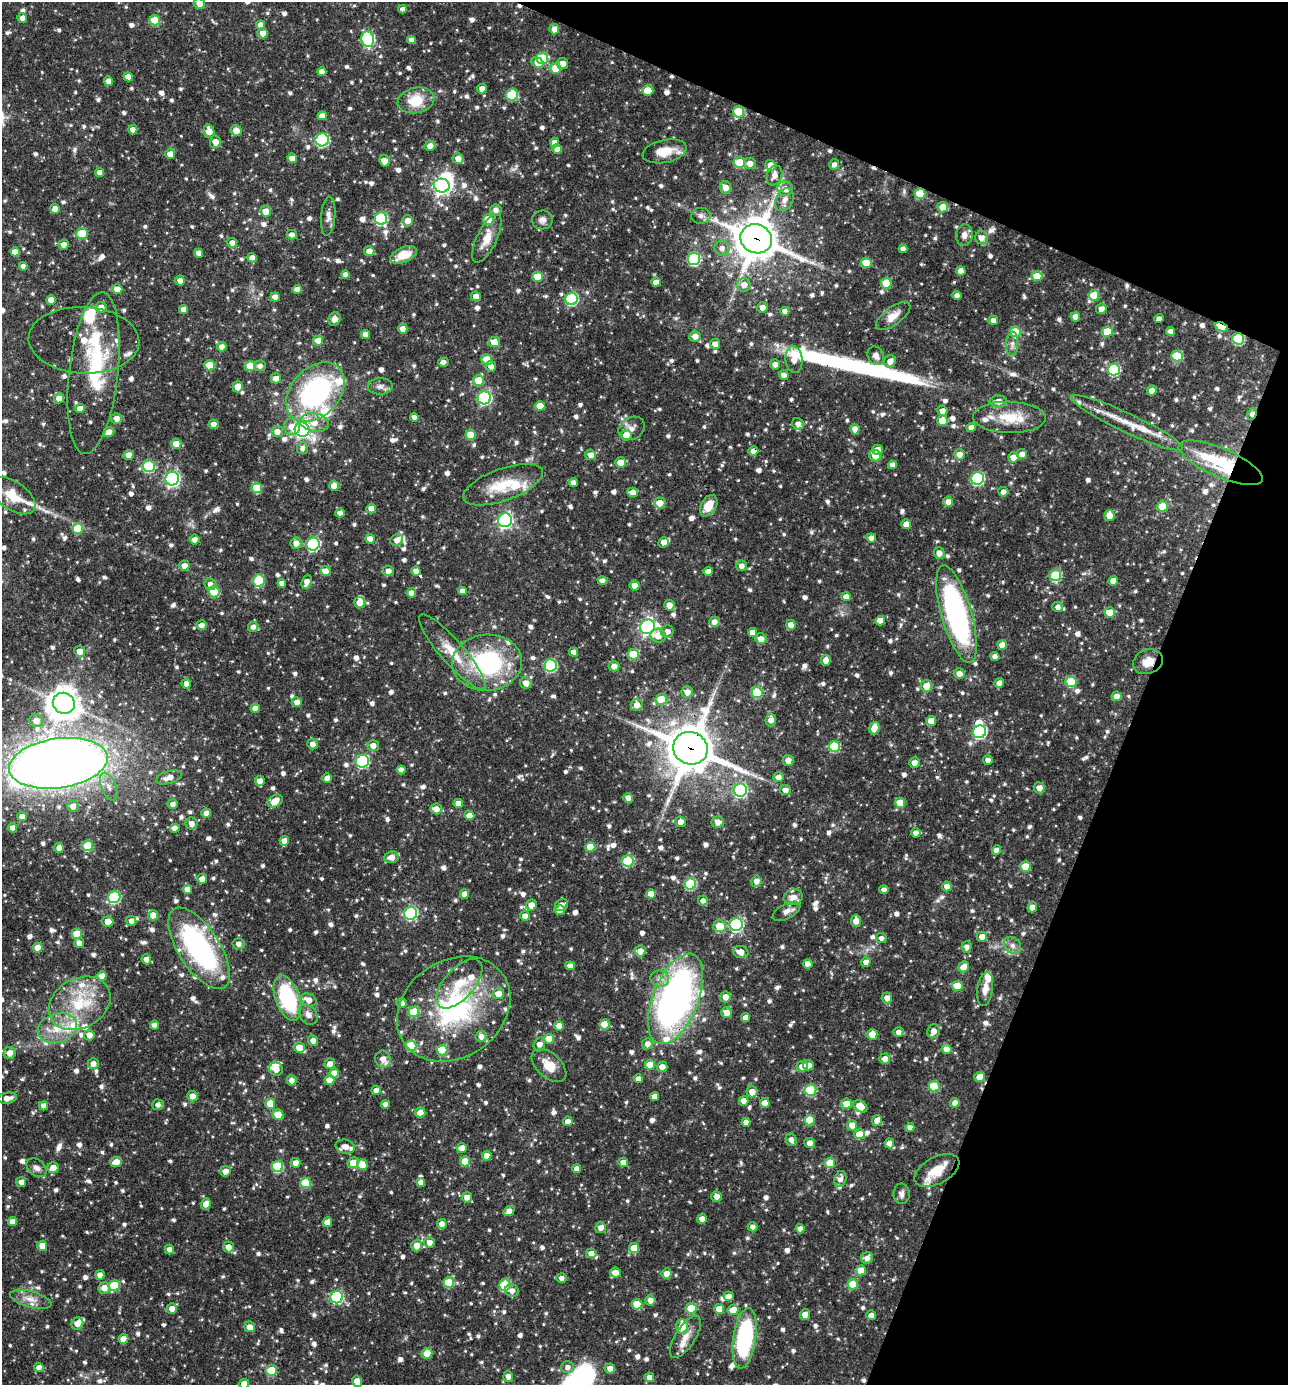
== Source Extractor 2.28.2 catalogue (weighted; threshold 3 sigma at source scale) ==
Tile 8 of 4 x 4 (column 4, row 2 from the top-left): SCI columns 4128-5413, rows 2768-4150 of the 5550 x 5536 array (HDU 1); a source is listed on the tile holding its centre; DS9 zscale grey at full resolution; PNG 1290 x 1387 px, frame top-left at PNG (2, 2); each listed source drawn as its Kron ellipse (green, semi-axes under 4 px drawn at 4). Shown black and unused: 20% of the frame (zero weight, under 3 of 4 exposures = <1% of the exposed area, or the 3 px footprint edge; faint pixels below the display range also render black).
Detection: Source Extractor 2.28.2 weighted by HDU 2 'WHT'; one run over the whole footprint, this tile lists its part. Background 0.0625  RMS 0.0035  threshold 0.0159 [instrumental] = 3 sigma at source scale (4.5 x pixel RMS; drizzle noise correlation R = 1.50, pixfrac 1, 0.05/0.05 arcsec/px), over >= 5 px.
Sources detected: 1193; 4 inside a brighter object's white glare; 4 cosmic-ray / hot-pixel residue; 1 long thin detection or spike segment (spike, bleed or trail) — neither listed nor drawn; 39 inside a brighter listed object's ellipse — not listed separately; of the other 1145, all 500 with FLUX_AUTO >= 1.66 (the completeness limit of this list) listed and drawn (645 fainter detections not listed), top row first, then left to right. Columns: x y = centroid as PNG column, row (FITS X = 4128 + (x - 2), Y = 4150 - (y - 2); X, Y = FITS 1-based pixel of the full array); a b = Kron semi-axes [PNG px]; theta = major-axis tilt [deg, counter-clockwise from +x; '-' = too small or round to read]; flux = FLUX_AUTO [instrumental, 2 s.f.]
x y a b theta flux
199 4 6 5 - 2.6
402 9 4 4 - 1.7
22 18 5 4 - 2
155 20 5 5 - 12
261 25 4 4 - 2.5
554 29 5 5 - 2.7
263 33 5 5 - 2.7
368 39 8 6 -82 54
412 40 4 4 - 1.9
542 59 6 5 - 24
538 63 6 5 - 3.6
563 63 5 5 - 2.7
555 68 5 5 - 6.8
322 72 4 4 - 2.4
128 77 5 4 - 2.8
108 81 5 4 - 2.3
482 89 5 5 - 2.4
648 90 5 5 - 5.3
512 95 6 6 - 18
416 100 18 12 11 9.8
739 112 6 5 - 14
322 116 4 4 - 2.7
133 130 5 4 - 2.2
209 131 7 5 -77 3.8
236 131 5 5 - 3.4
322 140 7 6 - 43
215 142 6 5 - 3.1
555 143 5 4 - 2.7
430 146 5 5 - 2.9
557 149 5 4 - 2.5
665 151 22 11 12 7
170 154 5 5 - 2.8
292 158 5 4 - 2.8
458 159 5 5 - 2.6
384 161 6 5 - 3.4
739 163 5 5 - 14
750 163 6 6 - 2.8
834 164 5 5 - 1.7
770 165 5 5 - 3.9
100 173 4 4 - 2.4
774 175 10 7 69 2.8
442 186 8 7 - 120
726 188 6 5 - 3.1
785 189 8 7 - 3.5
920 194 5 5 - 12
784 200 12 8 62 2.6
943 207 5 5 - 5
55 209 5 4 - 2.8
496 210 6 5 - 1.9
266 211 5 5 - 4.6
328 216 19 7 85 2.2
701 216 9 8 - 1.8
381 219 6 6 - 36
488 220 5 5 - 9.2
542 220 10 9 - 1.9
408 221 5 5 - 2.7
82 233 6 5 - 10
292 235 5 5 - 1.7
964 235 11 8 86 2.3
487 238 26 10 64 5.4
982 238 6 6 - 2.7
756 239 16 14 -23 1100
232 243 5 5 - 2.7
64 244 5 5 - 2.2
722 248 7 7 - 1.9
903 249 4 4 - 1.7
369 251 5 5 - 2.9
15 252 5 4 - 3.1
199 253 4 4 - 2.8
404 255 14 7 24 6.8
252 258 5 4 - 2.1
694 259 6 6 - 35
866 263 5 5 - 8.2
23 266 4 4 - 1.7
961 271 5 4 - 3.3
345 275 4 4 - 2.2
1037 276 5 5 - 7.9
538 277 5 5 - 6.7
180 281 5 4 - 2.4
656 282 5 4 - 2.2
886 283 5 5 - 8.4
744 285 7 7 - 2.8
117 289 5 5 - 3.5
297 289 5 4 - 2.8
1094 295 5 5 - 11
476 296 5 4 - 2.9
957 296 4 4 - 2
275 297 4 4 - 2.7
572 299 6 6 - 35
51 300 4 4 - 3.5
101 307 5 5 - 3.5
762 307 5 5 - 2.1
1101 309 5 5 - 2.4
184 310 5 4 - 2.8
785 311 4 4 - 2.5
893 316 20 9 37 4
1075 317 5 4 - 3.2
335 319 7 6 - 1.7
1159 319 5 4 - 1.9
993 320 4 4 - 2
1221 327 6 4 -25 16
403 329 5 4 - 3.1
1170 331 4 4 - 2
1015 332 5 5 - 8.9
1108 332 5 5 - 10
365 334 4 4 - 2.6
695 336 6 5 - 2.7
1238 339 6 5 - 28
84 340 55 33 -3 21
318 341 5 5 - 4.4
494 342 5 5 - 6.5
715 344 5 5 - 2.7
1012 344 12 6 87 1.8
222 347 5 5 - 2.3
876 356 10 7 -61 2.1
1177 356 6 5 - 14
794 359 13 8 -85 4.4
487 360 5 5 - 9.4
890 361 6 6 - 2.8
443 362 5 4 - 2.1
210 365 5 5 - 8.6
775 365 5 5 - 1.9
250 366 5 5 - 10
260 366 6 5 - 1.7
491 366 5 5 - 2
1114 369 6 6 - 34
94 373 81 24 84 30
784 375 5 4 - 2.9
276 378 5 5 - 2.8
478 380 5 5 - 8.1
380 386 12 8 1 1.9
238 387 5 5 - 3.8
1152 391 5 5 - 2.8
315 392 34 24 47 65
59 398 5 5 - 3.6
484 398 6 6 - 51
998 401 8 6 1 3.1
540 406 5 5 - 5.2
80 409 5 4 - 2.9
942 411 5 5 - 2.3
1252 414 6 4 64 2
414 417 4 4 - 2.3
1009 417 36 15 -1 11
116 418 5 5 - 2.7
942 421 5 5 - 5.8
314 422 14 9 -11 5.5
1127 423 61 9 -25 10
213 424 5 5 - 2.5
798 424 6 5 - 1.9
292 426 8 8 - 3.7
632 428 14 11 32 2.5
971 428 5 4 - 2.5
302 429 7 7 - 110
855 429 5 4 - 2.8
109 432 5 5 - 2.9
277 432 6 5 - 3.2
471 435 5 5 - 8.5
626 435 5 5 - 5.2
176 444 5 5 - 4.4
302 448 6 5 - 1.7
877 450 5 5 - 2.9
753 451 5 5 - 2.5
959 454 5 5 - 2.9
1022 454 5 5 - 2.7
128 455 5 5 - 2.8
591 455 5 5 - 3.1
875 456 6 5 - 4.9
1014 457 5 5 - 3.6
621 462 5 5 - 4.1
1221 463 45 14 -23 29
893 465 4 4 - 2.3
149 466 6 5 - 27
978 478 6 6 - 42
172 479 7 6 - 82
573 483 4 4 - 2.2
503 485 42 16 20 13
334 486 5 5 - 4.4
257 488 5 5 - 12
633 492 5 5 - 3
1003 492 5 5 - 1.7
13 496 26 14 -35 8.5
948 502 5 5 - 2.6
660 503 6 5 - 4.2
709 506 12 7 61 5.2
1162 506 5 5 - 11
371 509 5 4 - 3.5
340 513 5 4 - 2
1109 515 5 5 - 4.4
505 520 7 7 - 98
906 524 5 5 - 3.8
78 529 5 5 - 12
871 538 5 4 - 2
370 539 5 4 - 2.9
195 540 5 5 - 2.2
397 540 6 5 - 2.6
664 542 5 5 - 2.7
296 543 6 5 - 2.8
313 544 6 6 - 48
939 553 6 5 - 2.5
184 566 5 5 - 2.6
741 566 5 5 - 2.1
325 571 5 5 - 3
388 571 6 5 - 2.1
416 571 5 4 - 2.6
708 571 5 4 - 2.7
1055 575 6 5 - 23
259 580 6 5 - 18
602 580 5 4 - 1.8
1113 581 5 4 - 3.9
307 582 7 5 69 3
282 583 4 4 - 2.2
210 584 6 5 - 1.8
635 586 5 5 - 2.8
462 591 4 4 - 1.8
214 592 5 5 - 14
411 593 5 4 - 2.3
846 597 5 4 - 2.8
360 603 6 5 - 3.8
669 605 5 5 - 2.9
1058 607 5 5 - 1.8
1110 612 5 5 - 5.2
956 614 51 15 -74 86
880 621 5 4 - 3.9
714 622 5 5 - 2.5
201 625 5 5 - 2
791 625 5 4 - 3.1
253 627 5 5 - 1.8
647 627 8 7 - 110
667 631 6 6 - 2.2
753 632 4 4 - 2.6
658 636 8 7 - 3.8
761 639 6 5 - 2.9
1002 645 5 4 - 4.1
80 651 5 5 - 3.2
452 652 48 11 -49 11
573 652 4 4 - 2.2
633 654 5 5 - 13
995 656 4 4 - 2.1
826 660 5 5 - 2.9
1148 662 15 12 18 4.2
487 663 35 28 3 43
550 665 6 6 - 39
614 666 5 5 - 2.6
959 673 5 5 - 2.7
1071 682 5 5 - 15
526 683 5 5 - 3.2
999 683 5 5 - 2.6
186 684 5 4 - 2.3
926 686 6 6 - 4.5
687 692 6 5 - 2.8
757 693 5 5 - 16
1117 696 5 5 - 2.8
661 699 5 5 - 8.6
297 702 5 5 - 2.4
64 703 11 10 - 560
637 705 6 6 - 3
255 708 4 4 - 2.4
36 720 7 6 - 3.2
771 720 6 5 - 2.7
931 721 5 5 - 4.9
874 728 6 5 - 5.5
979 732 7 6 - 48
313 744 5 5 - 2.3
373 746 6 5 - 2.7
834 747 5 5 - 20
690 748 17 16 - 1300
788 760 5 5 - 2.9
988 760 5 4 - 2.1
362 761 6 6 - 40
58 763 50 24 8 540
914 763 5 5 - 2.3
401 770 4 4 - 2.4
169 777 13 6 16 3.2
778 777 5 5 - 2.6
327 778 5 4 - 3.2
260 781 5 5 - 2.8
109 787 15 7 -69 2.8
1039 788 5 5 - 2.8
740 790 6 6 - 53
785 790 5 5 - 2.5
628 798 5 5 - 2.6
275 801 8 6 32 5
458 803 5 4 - 3.3
900 803 5 5 - 7.7
173 804 5 4 - 1.7
73 806 6 6 - 2.3
436 809 6 5 - 3.3
206 813 5 4 - 2.5
469 815 5 4 - 3.8
22 817 5 4 - 2.4
681 822 5 5 - 2.6
718 822 6 5 - 2.7
191 824 6 6 - 2.2
13 828 4 4 - 2.8
175 828 5 4 - 3
916 833 5 4 - 1.9
284 841 5 4 - 2.6
88 846 5 5 - 13
590 847 5 5 - 7.8
59 848 5 4 - 2.3
996 850 5 4 - 2.9
391 857 7 6 - 3
628 861 6 5 - 22
1025 866 5 5 - 7.8
202 879 5 5 - 2.7
756 881 6 5 - 2.7
690 884 5 5 - 26
947 886 5 5 - 2.4
187 889 4 4 - 3.3
884 890 4 4 - 1.8
464 894 5 4 - 2.9
651 894 5 4 - 3.5
114 897 6 6 - 33
793 897 9 8 - 2.6
703 901 5 5 - 1.7
531 905 5 5 - 3.3
561 905 7 5 33 2.4
1032 907 5 5 - 2.2
559 910 5 5 - 2.5
786 911 15 7 28 2.1
411 913 6 6 - 44
153 915 5 5 - 3.9
525 916 5 5 - 2.2
131 921 5 5 - 1.9
856 921 5 5 - 2.8
108 922 6 5 - 3.8
736 924 6 6 - 61
719 926 6 6 - 6.8
77 934 5 5 - 9.7
982 937 5 5 - 2.5
881 938 5 5 - 1.8
79 943 5 5 - 2.6
239 944 6 5 - 1.8
1012 945 9 7 -47 1.9
967 947 6 5 - 1.7
38 948 5 5 - 4.6
199 948 47 20 -57 66
640 951 5 5 - 3.1
741 952 8 6 -16 3
146 959 5 4 - 2.6
866 962 5 4 - 2.4
808 964 4 4 - 3.4
570 966 5 4 - 2.2
964 967 6 5 - 2.7
102 976 5 4 - 2.8
660 979 9 8 - 2.2
459 984 30 15 48 10
957 986 5 5 - 8.2
985 989 17 7 81 3.1
498 994 6 5 - 3.9
725 997 5 5 - 2.8
287 998 24 12 -70 36
887 998 5 5 - 2.6
676 999 48 22 68 160
308 1000 8 6 -26 3.1
80 1003 32 24 29 22
401 1003 5 5 - 2
454 1009 60 48 35 56
414 1012 5 5 - 12
727 1013 5 5 - 3
308 1015 11 8 -54 2.1
746 1018 4 4 - 2.6
605 1024 5 5 - 8.9
155 1025 4 4 - 2.7
559 1026 5 5 - 3.5
57 1028 20 14 16 8.5
934 1031 7 6 - 2.8
898 1032 5 4 - 1.9
872 1034 5 5 - 5.9
89 1035 5 5 - 2.9
481 1036 5 5 - 2.5
549 1039 5 5 - 7.3
313 1040 5 5 - 2.3
647 1044 5 5 - 2.1
539 1045 7 5 71 2.4
411 1046 5 5 - 14
299 1048 5 5 - 4.2
947 1049 5 5 - 2.6
442 1050 5 5 - 12
10 1053 6 6 - 3.1
383 1059 8 7 - 2.5
885 1059 5 5 - 2.7
93 1064 5 5 - 2.1
330 1064 5 5 - 2.4
549 1065 20 12 -42 6.1
650 1065 5 5 - 6.4
808 1065 5 5 - 3
802 1066 6 5 - 3.2
662 1067 5 5 - 3
276 1069 7 6 - 3.2
334 1073 5 5 - 3.6
980 1077 5 5 - 4.4
638 1079 4 4 - 2.4
292 1080 5 5 - 2.2
330 1080 5 4 - 4.7
934 1086 5 5 - 13
376 1090 5 4 - 2.5
810 1090 6 5 - 22
752 1092 6 5 - 3.6
192 1096 5 5 - 2.8
655 1097 4 4 - 2.6
7 1098 9 5 9 2.3
743 1101 5 4 - 2.8
765 1103 5 5 - 3.2
955 1103 5 4 - 2.1
270 1104 5 5 - 6.4
385 1104 4 4 - 1.7
847 1104 5 5 - 4.8
158 1105 5 5 - 1.8
43 1106 5 4 - 1.9
860 1106 7 5 -34 4.9
420 1112 5 5 - 3.5
278 1115 5 5 - 5
810 1120 5 5 - 9.1
877 1120 5 5 - 2.3
568 1121 5 4 - 2.4
746 1122 4 4 - 2.3
852 1125 5 5 - 3.5
910 1128 4 4 - 2
859 1134 5 5 - 6.7
791 1140 6 5 - 2
809 1143 5 5 - 2.2
889 1143 5 5 - 2.6
345 1147 10 7 -12 2.8
462 1148 5 5 - 2.7
487 1156 5 4 - 2.9
465 1161 5 5 - 7.2
116 1162 6 5 - 4.1
623 1162 5 4 - 2.3
296 1163 5 5 - 2.6
353 1163 6 5 - 5
830 1163 5 5 - 12
362 1165 5 5 - 6.4
277 1167 5 5 - 21
37 1168 11 8 -39 1.7
53 1168 6 5 - 3.4
577 1169 4 4 - 2.5
937 1170 24 13 28 8.5
225 1171 5 5 - 2.6
840 1179 8 6 75 1.9
21 1182 5 5 - 2.1
421 1182 4 4 - 2.1
305 1183 5 5 - 12
902 1194 10 8 -89 1.8
716 1196 5 5 - 2.2
467 1197 5 5 - 2.6
206 1204 6 5 - 2.7
509 1211 6 4 38 2.7
702 1219 5 4 - 2.4
13 1222 4 4 - 3
327 1222 5 4 - 3.2
442 1224 5 4 - 2.5
752 1227 5 4 - 1.9
601 1228 5 5 - 2.5
800 1229 4 4 - 2.2
429 1243 5 5 - 2.4
42 1246 5 5 - 3.9
417 1246 6 5 - 3.3
228 1247 5 5 - 2.7
634 1248 5 5 - 4.9
169 1249 5 4 - 2.2
591 1253 5 5 - 2.4
867 1258 6 5 - 2
861 1270 5 5 - 5.5
615 1273 5 5 - 3.1
666 1274 5 5 - 2.9
100 1275 4 4 - 2.4
562 1278 5 4 - 1.9
449 1283 5 5 - 14
853 1284 5 5 - 11
504 1285 6 5 - 19
114 1286 5 5 - 14
104 1288 6 6 - 3.4
512 1291 7 6 - 2
729 1296 5 4 - 2.4
337 1297 6 6 - 39
31 1299 21 8 -15 3.8
650 1300 5 5 - 2.3
637 1304 5 5 - 10
691 1308 5 5 - 12
172 1309 5 5 - 2.6
719 1309 5 5 - 4.7
733 1310 5 5 - 5.3
805 1315 5 5 - 2.7
871 1315 5 4 - 1.9
77 1323 6 6 - 3.1
682 1326 7 6 - 5.6
250 1327 5 5 - 2.9
685 1337 24 10 58 4.7
745 1338 30 11 82 47
123 1339 5 4 - 4.4
427 1353 5 5 - 4.7
39 1367 4 4 - 2.1
568 1367 6 6 - 1.9
610 1368 5 5 - 2.3
271 1371 5 5 - 15
508 1377 5 5 - 2
649 1377 5 5 - 2.2
357 1381 6 4 -79 4.1
244 1384 5 4 - 3.9
Overlapping masked pixels (flux is a lower limit): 14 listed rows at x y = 920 194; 756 239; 1221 327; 1238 339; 315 392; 1252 414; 753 451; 1221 463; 1148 662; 690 748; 58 763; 676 999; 937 1170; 745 1338
Isophote crosses this tile's border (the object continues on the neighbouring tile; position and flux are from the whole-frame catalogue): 5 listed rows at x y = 199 4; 58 763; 10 1053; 357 1381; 244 1384